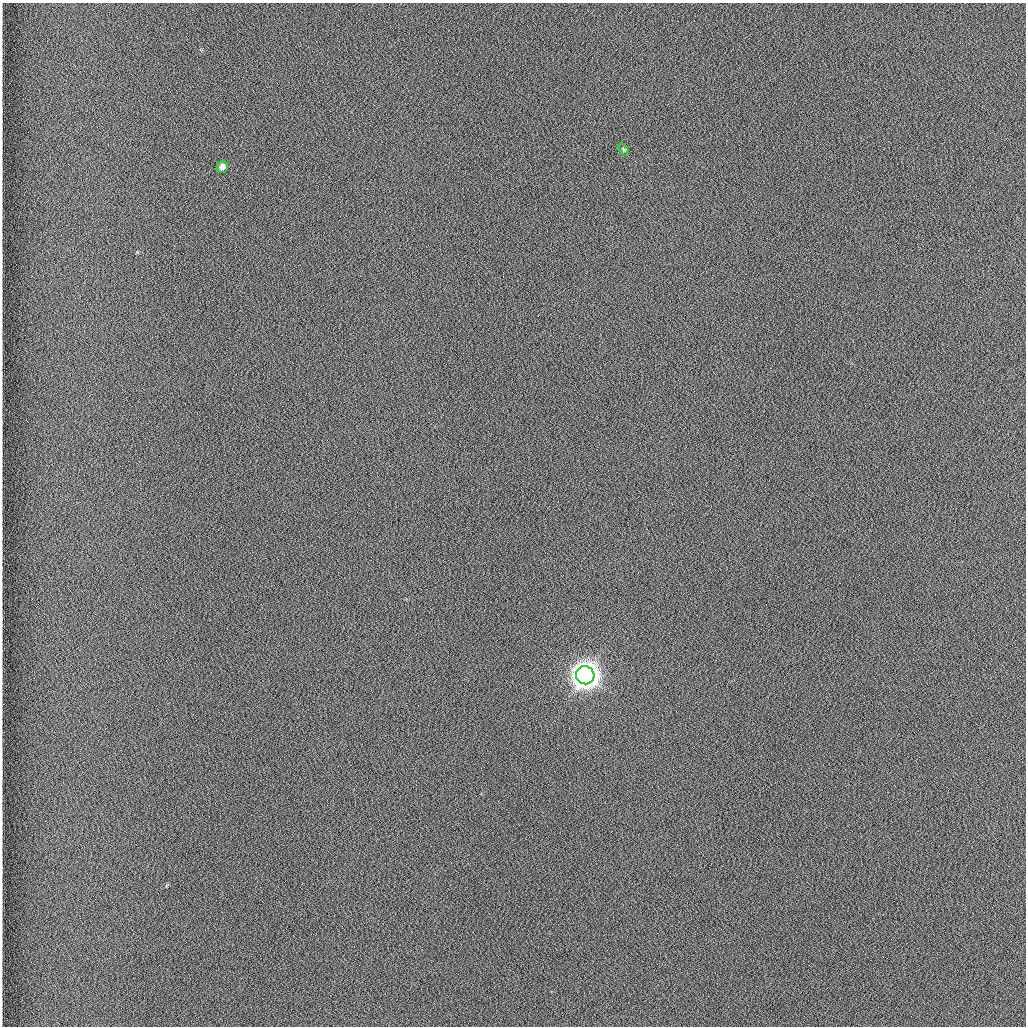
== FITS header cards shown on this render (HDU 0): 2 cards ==
NAXIS1  =                 1024 /fastest changing axis
NAXIS2  =                 1024 /next to fastest changing axis

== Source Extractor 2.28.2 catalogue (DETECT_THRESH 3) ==
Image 1024 x 1024 px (HDU 0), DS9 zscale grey, 1 PNG px = 1 image px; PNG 1028 x 1028 px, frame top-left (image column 1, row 1024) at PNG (2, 3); each listed source drawn as its Kron ellipse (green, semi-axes under 4 px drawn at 4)
Background 1260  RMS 5.9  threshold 17.7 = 3 sigma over >= 5 px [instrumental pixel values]
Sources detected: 3; all 3 listed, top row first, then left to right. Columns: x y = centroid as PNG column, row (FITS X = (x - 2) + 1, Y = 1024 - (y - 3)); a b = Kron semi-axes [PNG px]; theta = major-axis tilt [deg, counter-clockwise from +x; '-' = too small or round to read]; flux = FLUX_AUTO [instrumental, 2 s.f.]
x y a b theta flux
624 150 7 4 -58 530
222 167 6 5 - 2100
585 675 9 9 - 710000